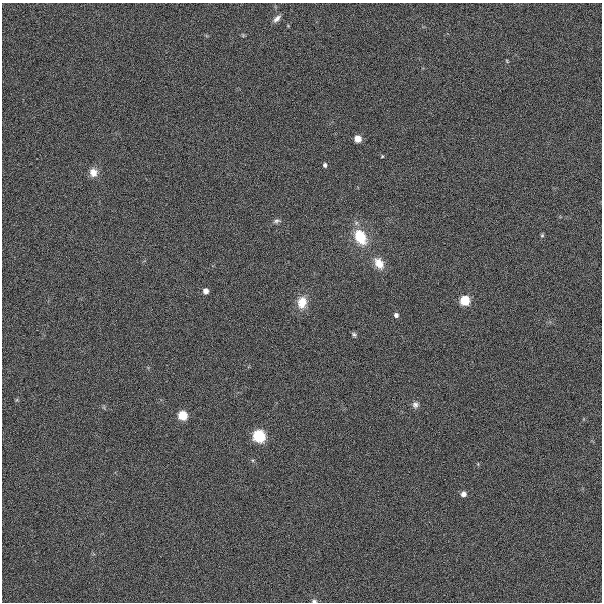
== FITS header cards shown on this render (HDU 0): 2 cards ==
NAXIS1  =                  600
NAXIS2  =                  600

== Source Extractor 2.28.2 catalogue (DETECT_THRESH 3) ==
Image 600 x 600 px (HDU 0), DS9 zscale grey, 1 PNG px = 1 image px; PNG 604 x 604 px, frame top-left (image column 1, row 600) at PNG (2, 3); no overlay
Background -0.0236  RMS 0.14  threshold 0.41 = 3 sigma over >= 5 px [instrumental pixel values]
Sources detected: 22; all 22 listed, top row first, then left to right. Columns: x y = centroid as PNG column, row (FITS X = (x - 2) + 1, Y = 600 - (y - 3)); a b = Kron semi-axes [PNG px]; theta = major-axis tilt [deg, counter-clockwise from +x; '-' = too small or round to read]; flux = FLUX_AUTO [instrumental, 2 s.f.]
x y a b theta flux
277 19 13 6 46 47
288 26 5 3 - 7.8
243 35 6 5 - 13
507 61 5 3 - 6.8
358 139 5 5 - 130
382 156 4 4 - 8
325 165 5 5 - 24
93 172 11 9 -76 93
277 221 11 7 13 36
542 235 5 5 - 10
360 237 14 10 -62 290
379 263 13 9 -58 110
206 291 5 5 - 63
465 300 6 6 - 430
302 302 14 10 79 140
396 315 4 4 - 29
354 334 7 4 -45 16
415 405 10 9 - 43
183 415 6 5 - 380
259 436 7 6 - 1000
463 494 6 5 - 58
314 601 7 4 -1 22
At the frame edge (FLAGS 8, measured only in part): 1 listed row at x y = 314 601